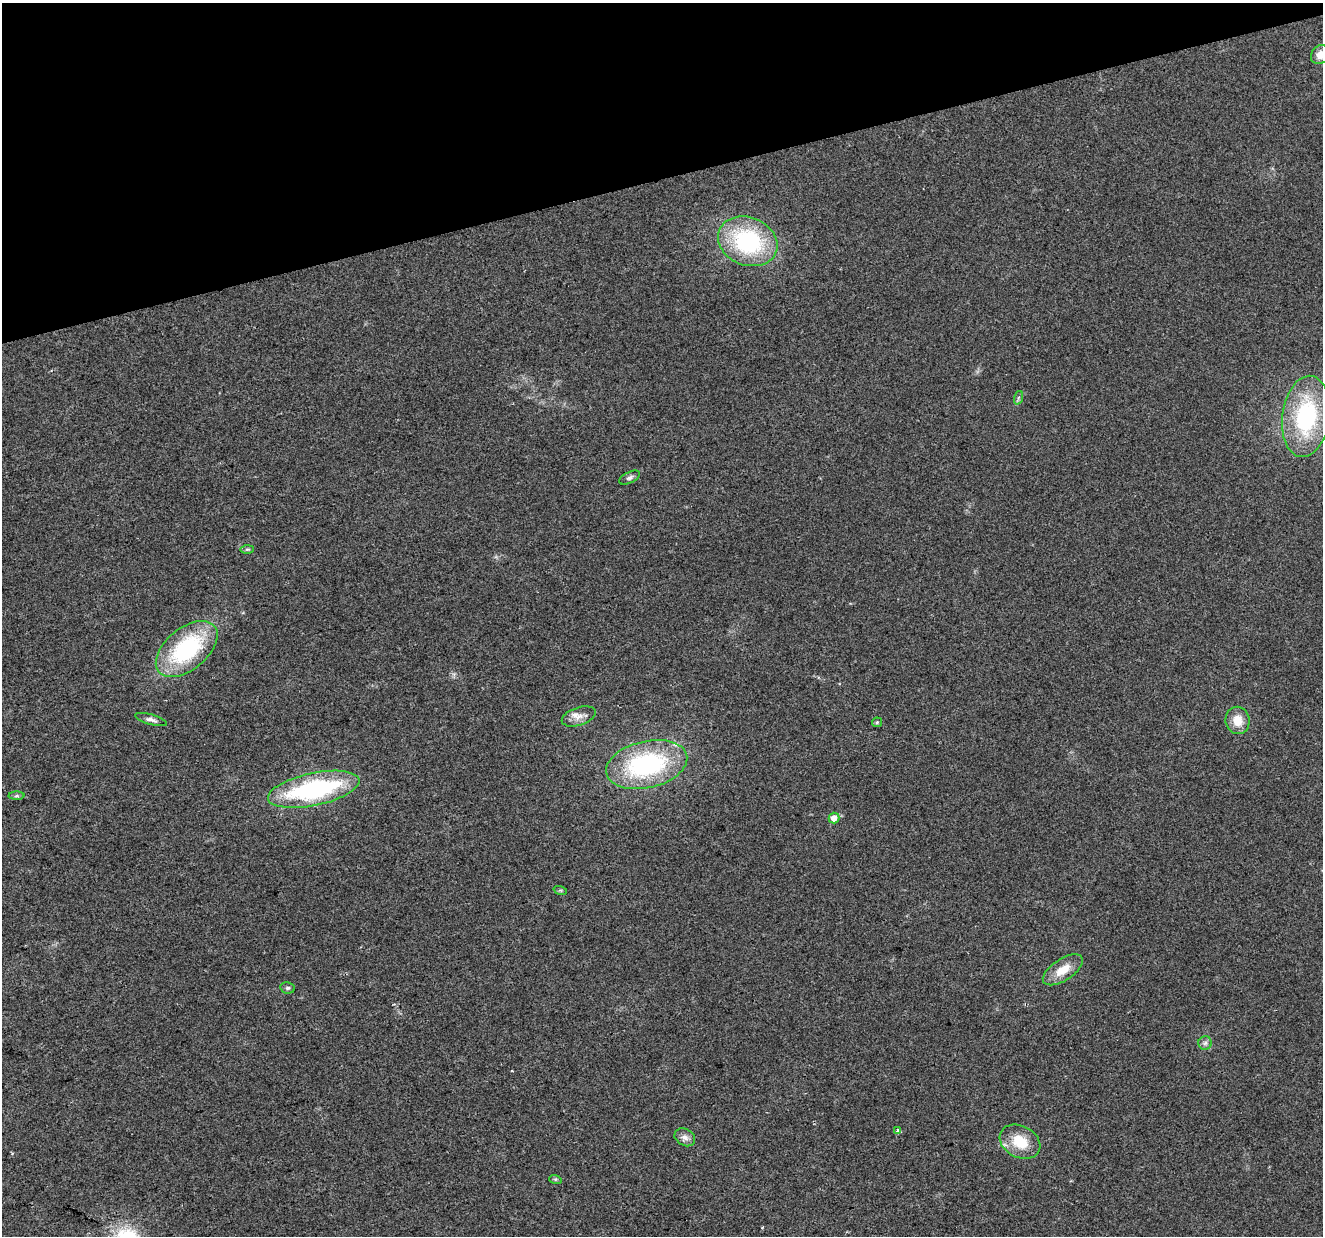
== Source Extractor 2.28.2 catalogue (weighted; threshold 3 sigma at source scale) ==
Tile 3 of 4 x 4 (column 3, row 1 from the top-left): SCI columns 2643-3963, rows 3756-4989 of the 5285 x 5096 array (HDU 1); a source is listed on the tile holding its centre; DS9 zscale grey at full resolution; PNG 1325 x 1238 px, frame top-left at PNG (2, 3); each listed source drawn as its Kron ellipse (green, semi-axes under 4 px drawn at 4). Shown black and unused: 14% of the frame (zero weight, under 2 of 3 exposures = <1% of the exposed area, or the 3 px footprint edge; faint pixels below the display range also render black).
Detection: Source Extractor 2.28.2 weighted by HDU 2 'WHT'; one run over the whole footprint, this tile lists its part. Background 0.0283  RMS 0.0061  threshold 0.0276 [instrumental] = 3 sigma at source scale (4.5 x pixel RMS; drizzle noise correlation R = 1.50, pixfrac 1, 0.0396/0.0396 arcsec/px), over >= 5 px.
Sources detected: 23; all 23 listed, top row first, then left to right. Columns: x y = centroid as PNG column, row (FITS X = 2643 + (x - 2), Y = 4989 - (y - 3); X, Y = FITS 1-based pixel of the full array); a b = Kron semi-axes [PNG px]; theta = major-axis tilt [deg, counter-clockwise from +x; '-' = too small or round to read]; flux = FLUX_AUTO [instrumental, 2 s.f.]
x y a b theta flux
1320 55 10 8 49 5.7
748 241 30 24 -22 73
1018 398 7 4 71 1.1
1306 416 41 24 82 71
630 478 11 5 27 1.9
247 549 7 4 0 1
187 649 36 21 39 69
579 716 18 9 18 5.2
151 720 16 5 -15 2.5
1238 720 14 12 -80 9.2
877 722 5 5 - 0.71
647 765 41 23 13 85
314 789 47 16 12 93
17 796 8 4 1 1.1
834 818 5 5 - 6.7
560 890 7 4 -18 0.87
1063 970 23 10 33 11
288 988 7 5 -11 1.3
1205 1043 7 6 - 1.8
898 1130 4 3 - 2.4
685 1137 11 8 -30 3.2
1020 1142 21 15 -28 17
555 1179 6 4 -17 0.87
Isophote crosses this tile's border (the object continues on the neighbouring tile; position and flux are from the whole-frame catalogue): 1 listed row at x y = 1320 55